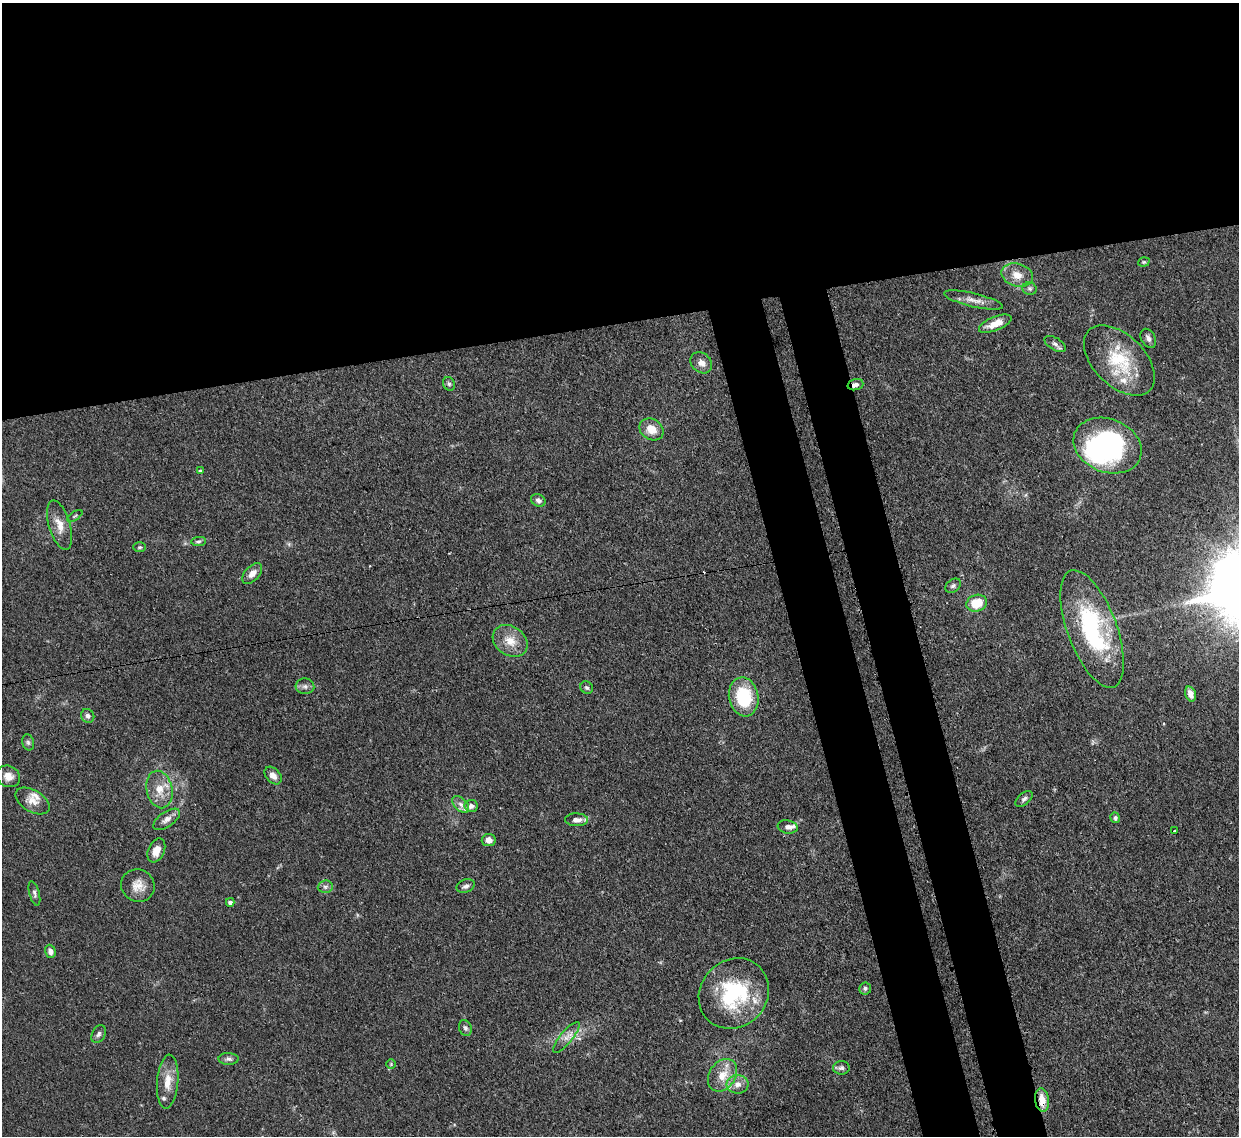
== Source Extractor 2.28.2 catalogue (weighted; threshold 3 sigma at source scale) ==
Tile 2 of 4 x 4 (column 2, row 1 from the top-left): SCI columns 1313-2549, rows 3618-4751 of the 5105 x 5088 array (HDU 1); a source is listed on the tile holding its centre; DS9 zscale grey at full resolution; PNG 1241 x 1138 px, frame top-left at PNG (2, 3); each listed source drawn as its Kron ellipse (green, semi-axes under 4 px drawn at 4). Shown black and unused: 35% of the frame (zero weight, under 3 of 4 exposures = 9% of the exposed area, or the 3 px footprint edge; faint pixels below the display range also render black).
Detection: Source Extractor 2.28.2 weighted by HDU 2 'WHT'; one run over the whole footprint, this tile lists its part. Background 0.146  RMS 0.0052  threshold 0.0234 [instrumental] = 3 sigma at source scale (4.5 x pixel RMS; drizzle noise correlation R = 1.50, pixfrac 1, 0.05/0.05 arcsec/px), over >= 5 px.
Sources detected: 69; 1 inside a brighter object's white glare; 1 cosmic-ray / hot-pixel residue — neither listed nor drawn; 5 inside a brighter listed object's ellipse — not listed separately; the other 62 listed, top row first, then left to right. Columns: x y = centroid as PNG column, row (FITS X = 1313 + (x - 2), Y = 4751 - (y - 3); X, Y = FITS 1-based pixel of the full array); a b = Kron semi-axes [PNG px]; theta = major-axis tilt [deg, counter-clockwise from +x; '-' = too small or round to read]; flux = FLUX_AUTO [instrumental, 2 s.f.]
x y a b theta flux
1144 262 6 4 19 0.68
1017 275 16 11 -16 6.3
1029 289 7 6 - 1.2
973 300 30 7 -13 4.3
995 324 17 7 22 7.1
1148 338 10 7 -61 2.1
1055 344 12 6 -32 1.9
1119 361 43 25 -44 29
701 363 12 9 -43 3.6
449 384 7 5 -63 1.2
855 385 8 5 17 2.3
651 429 13 10 -32 6.9
1107 446 35 26 -22 78
200 470 4 3 - 0.92
538 500 8 5 -26 1.5
75 516 9 3 34 0.76
60 525 25 10 -73 6.7
199 541 7 4 6 0.94
140 547 6 5 - 0.83
252 573 12 7 47 3.5
953 586 8 6 37 1.3
977 603 10 8 18 12
1092 629 62 24 -70 62
510 641 18 14 -34 8.3
305 686 9 8 - 2
587 688 7 6 - 1.1
1190 694 8 5 -71 3
744 697 20 14 -80 25
88 716 7 6 - 2
28 742 8 6 -73 1.3
8 776 12 10 -25 4.7
273 776 10 7 -46 3.5
159 789 19 13 -78 8.3
1024 799 10 5 41 1.5
32 801 19 11 -30 5.2
461 804 10 6 -45 2.2
471 806 6 6 - 2.3
1115 818 5 4 - 1.3
167 819 15 7 35 3.1
576 820 11 6 -1 3.3
788 827 10 6 -10 2
1174 831 3 2 - 0.59
489 840 7 6 - 3.1
156 850 12 8 66 5.2
138 886 17 16 - 6.4
466 886 9 6 21 1.7
325 887 7 6 - 1.7
34 894 12 5 -75 1.5
230 902 4 4 - 2
50 951 6 5 - 2.7
865 988 6 6 - 1.2
734 993 37 33 46 46
465 1028 8 6 -68 1.4
99 1034 9 6 64 1.7
566 1037 19 6 50 3.7
229 1059 10 6 0 1.6
391 1064 5 4 - 0.58
841 1068 8 7 - 1.4
723 1075 17 13 56 8.2
168 1082 27 10 85 8
737 1084 11 9 1 3.9
1042 1100 12 7 -83 6.5
Overlapping masked pixels (flux is a lower limit): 2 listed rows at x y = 855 385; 1042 1100